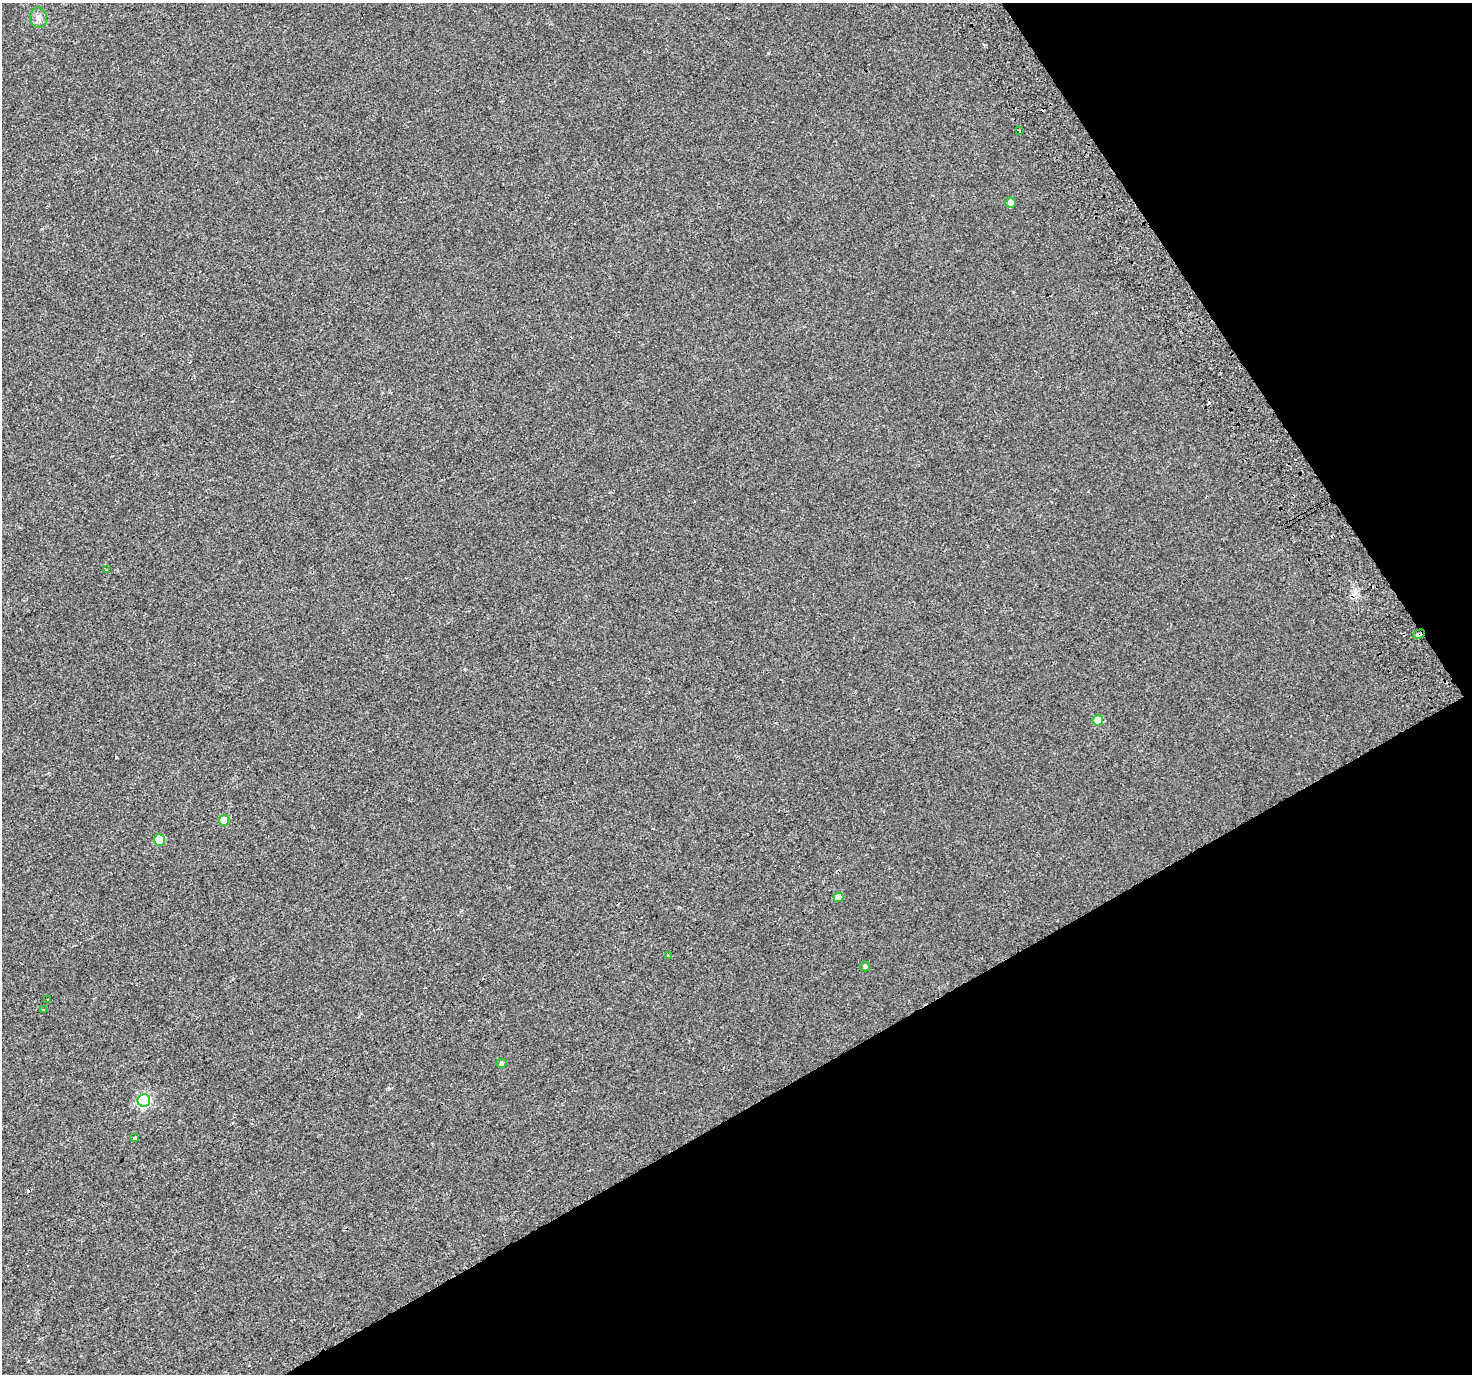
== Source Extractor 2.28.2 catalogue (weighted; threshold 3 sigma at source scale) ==
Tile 12 of 4 x 4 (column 4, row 3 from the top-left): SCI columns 4464-5933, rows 1584-2955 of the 5983 x 5851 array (HDU 1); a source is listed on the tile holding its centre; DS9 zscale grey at full resolution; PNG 1474 x 1376 px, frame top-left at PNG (2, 3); each listed source drawn as its Kron ellipse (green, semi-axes under 4 px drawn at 4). Shown black and unused: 28% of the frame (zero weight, under 2 of 3 exposures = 3% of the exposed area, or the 3 px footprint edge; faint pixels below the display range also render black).
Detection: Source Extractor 2.28.2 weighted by HDU 2 'WHT'; one run over the whole footprint, this tile lists its part. Background 0.00334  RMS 0.0036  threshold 0.016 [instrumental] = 3 sigma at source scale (4.5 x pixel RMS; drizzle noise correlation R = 1.50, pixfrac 1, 0.0396/0.0396 arcsec/px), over >= 5 px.
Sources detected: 21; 5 cosmic-ray / hot-pixel residue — neither listed nor drawn; the other 16 listed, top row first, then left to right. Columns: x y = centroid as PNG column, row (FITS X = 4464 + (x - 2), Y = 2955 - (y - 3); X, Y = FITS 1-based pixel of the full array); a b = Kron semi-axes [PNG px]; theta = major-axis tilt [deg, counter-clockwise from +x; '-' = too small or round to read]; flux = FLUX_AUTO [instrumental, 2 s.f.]
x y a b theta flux
38 18 10 8 -85 1.7
1019 131 4 2 - 0.39
1010 203 5 5 - 2
106 570 2 2 - 0.3
1419 634 6 3 29 3.2
1098 720 5 5 - 7.1
224 820 5 5 - 4.6
159 840 6 5 - 11
839 897 5 4 - 3.5
669 956 4 3 - 0.62
865 966 5 5 - 0.7
48 1000 3 3 - 1.1
43 1010 3 2 - 0.52
501 1063 5 4 - 0.65
144 1100 6 6 - 44
135 1138 3 3 - 0.84
Overlapping masked pixels (flux is a lower limit): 1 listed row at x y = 1419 634